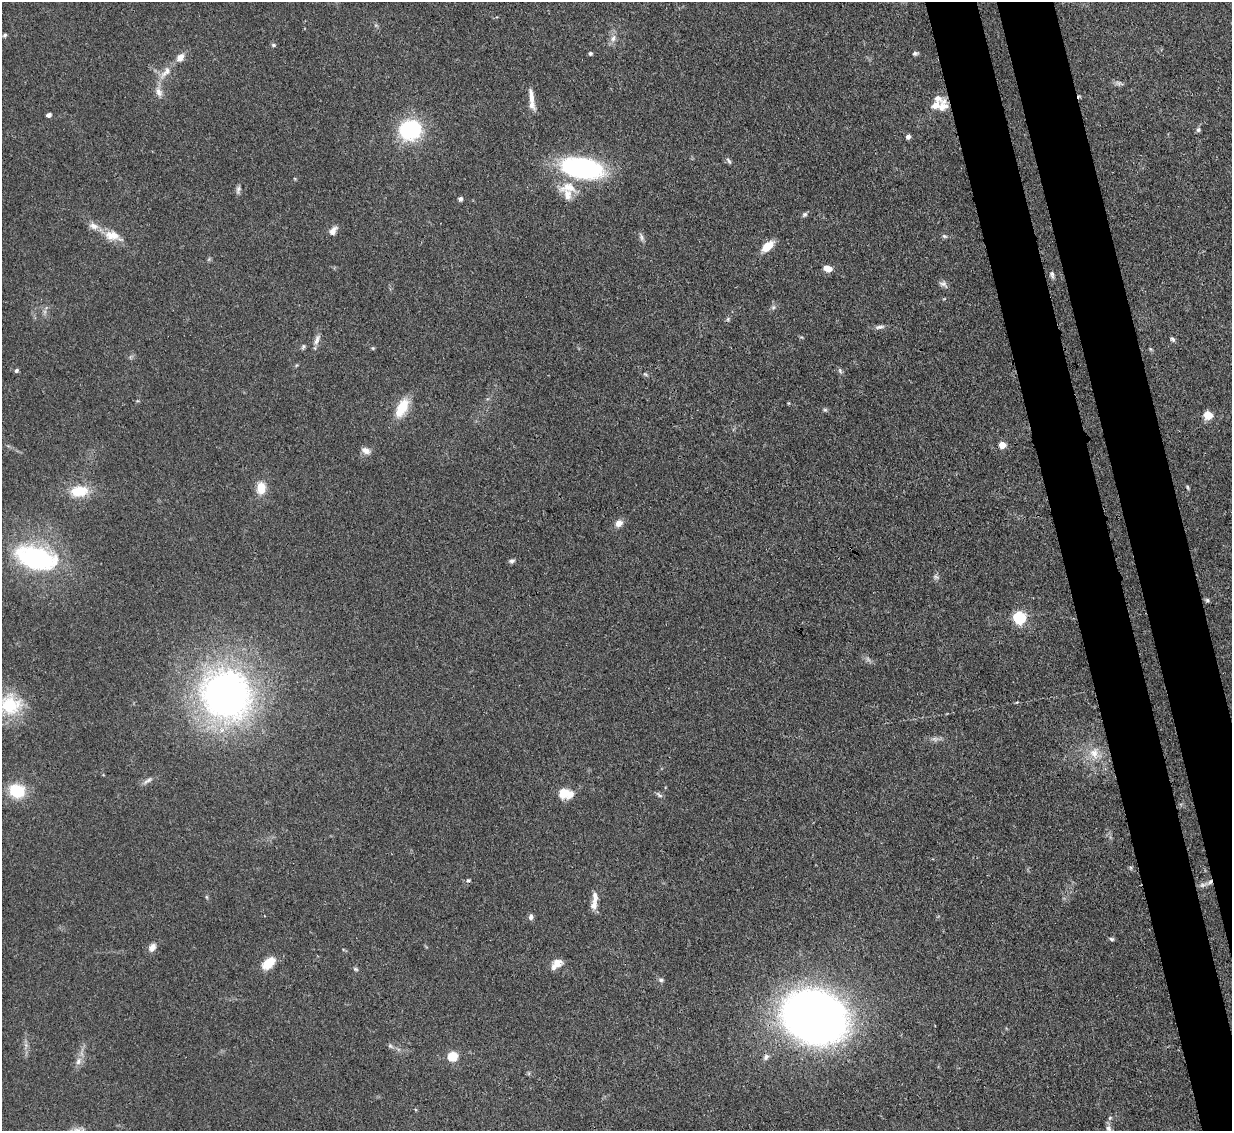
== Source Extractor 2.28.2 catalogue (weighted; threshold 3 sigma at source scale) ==
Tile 6 of 4 x 4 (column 2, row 2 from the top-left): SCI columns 1314-2543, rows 2470-3598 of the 5083 x 5061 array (HDU 1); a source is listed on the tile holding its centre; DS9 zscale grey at full resolution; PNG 1234 x 1133 px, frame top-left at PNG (2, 2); no overlay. Shown black and unused: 8% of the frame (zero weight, under 3 of 4 exposures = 9% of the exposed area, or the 3 px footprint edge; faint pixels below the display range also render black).
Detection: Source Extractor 2.28.2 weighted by HDU 2 'WHT'; one run over the whole footprint, this tile lists its part. Background 0.124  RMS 0.0049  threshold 0.0222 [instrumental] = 3 sigma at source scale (4.5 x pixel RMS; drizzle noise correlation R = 1.50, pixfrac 1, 0.05/0.05 arcsec/px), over >= 5 px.
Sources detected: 85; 1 too faint to see at this stretch — not listed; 7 inside a brighter listed object's ellipse — not listed separately; the other 77 listed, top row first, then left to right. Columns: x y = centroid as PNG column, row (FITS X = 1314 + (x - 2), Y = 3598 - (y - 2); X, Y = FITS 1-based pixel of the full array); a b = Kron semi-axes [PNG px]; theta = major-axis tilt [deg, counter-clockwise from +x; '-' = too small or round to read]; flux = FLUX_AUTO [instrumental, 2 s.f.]
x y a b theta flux
5 35 5 4 - 0.82
613 38 11 8 61 2.7
273 45 5 5 - 0.82
590 53 4 4 - 0.94
915 53 7 5 5 1
165 72 22 9 46 5.7
1119 83 12 5 -19 1.4
159 92 14 8 -67 3.4
531 96 22 6 -82 4.1
943 107 16 11 58 4.9
48 115 5 4 - 1.7
410 130 22 20 22 41
1198 130 6 6 - 1.1
908 137 5 4 - 2
729 161 10 4 -46 1.1
582 168 34 16 -9 93
568 187 27 14 5 11
238 190 12 5 81 1.5
460 199 5 5 - 1.3
804 214 8 5 39 1.1
333 231 10 6 56 3.2
113 236 25 13 -17 8.1
944 236 7 5 -17 1
641 237 11 5 -69 1.6
767 247 14 7 41 8.5
827 268 9 6 -17 4.2
1052 275 11 4 -80 1.3
943 284 12 7 -29 1.9
773 307 6 5 - 0.97
880 327 13 5 13 1.7
1172 339 7 4 -56 1.1
317 340 16 6 73 2.7
303 346 7 5 51 0.94
373 348 5 4 - 0.57
1150 349 6 4 -71 0.65
16 370 4 4 - 1.2
840 371 9 4 -69 1
645 374 7 4 -43 0.79
402 408 21 11 62 14
825 410 6 5 - 0.8
1208 415 5 5 - 18
1002 445 5 5 - 11
366 451 12 7 -25 2.9
1187 487 7 3 -68 0.65
261 488 13 10 85 7.6
79 491 20 12 6 14
619 523 10 8 44 3.2
36 558 41 21 -15 71
512 561 8 5 7 1.2
935 577 8 6 -41 1.2
1207 600 5 5 - 0.82
1019 618 6 6 - 71
226 695 52 48 -50 230
10 705 30 27 -14 25
935 739 9 6 6 1.7
1094 753 17 13 -87 7.8
148 780 15 5 33 1.9
17 791 16 14 -21 18
565 794 17 11 -5 8.5
659 795 11 4 -36 1.1
468 880 6 5 - 0.82
1203 885 15 5 24 2.3
207 897 6 3 -70 0.61
594 902 24 7 83 4.8
531 917 8 5 79 1.6
1111 939 6 5 - 0.95
152 947 11 8 55 3.1
268 963 17 10 42 8.3
557 964 14 8 42 5.2
355 969 7 4 -27 0.81
661 980 7 5 -14 1.1
815 1017 39 32 -18 520
390 1046 7 5 -44 1
453 1056 5 5 - 30
766 1057 9 7 60 1.7
78 1061 11 8 70 2.9
1108 1129 12 7 -85 2.7
Isophote crosses this tile's border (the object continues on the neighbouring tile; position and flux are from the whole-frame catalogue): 2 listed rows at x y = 10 705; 1108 1129